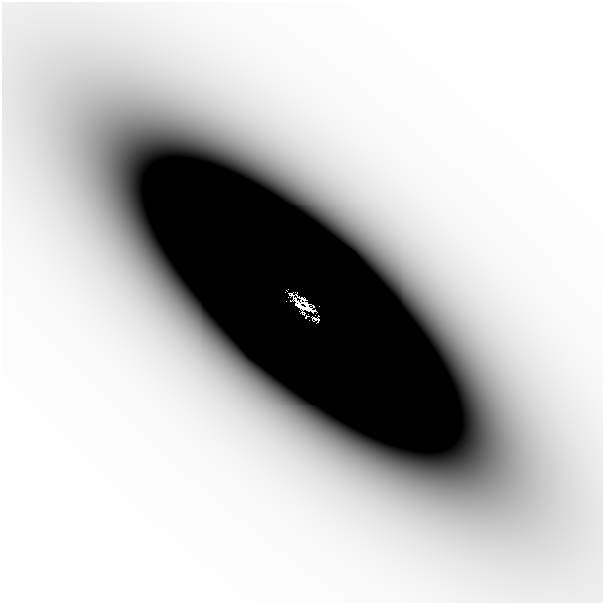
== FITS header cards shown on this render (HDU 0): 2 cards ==
NAXIS1  =                  601
NAXIS2  =                  601

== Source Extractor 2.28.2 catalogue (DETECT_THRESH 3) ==
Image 601 x 601 px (HDU 0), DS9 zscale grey, 1 PNG px = 1 image px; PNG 605 x 605 px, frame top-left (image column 1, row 601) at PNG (2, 2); no overlay
Background -4.67e-07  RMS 1.9e-07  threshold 5.60e-07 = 3 sigma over >= 5 px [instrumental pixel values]
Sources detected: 7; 3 with non-positive FLUX_AUTO (blend fragments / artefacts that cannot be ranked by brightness) are not listed; the other 4 listed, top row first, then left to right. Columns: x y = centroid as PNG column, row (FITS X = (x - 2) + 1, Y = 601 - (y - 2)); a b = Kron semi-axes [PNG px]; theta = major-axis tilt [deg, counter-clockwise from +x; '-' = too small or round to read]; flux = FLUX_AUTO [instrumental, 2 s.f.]
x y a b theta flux
291 294 3 2 - 0.013
300 305 11 4 -50 0.21
307 306 17 5 -51 0.07
303 313 3 2 - 0.0037
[3 non-positive-flux detections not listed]